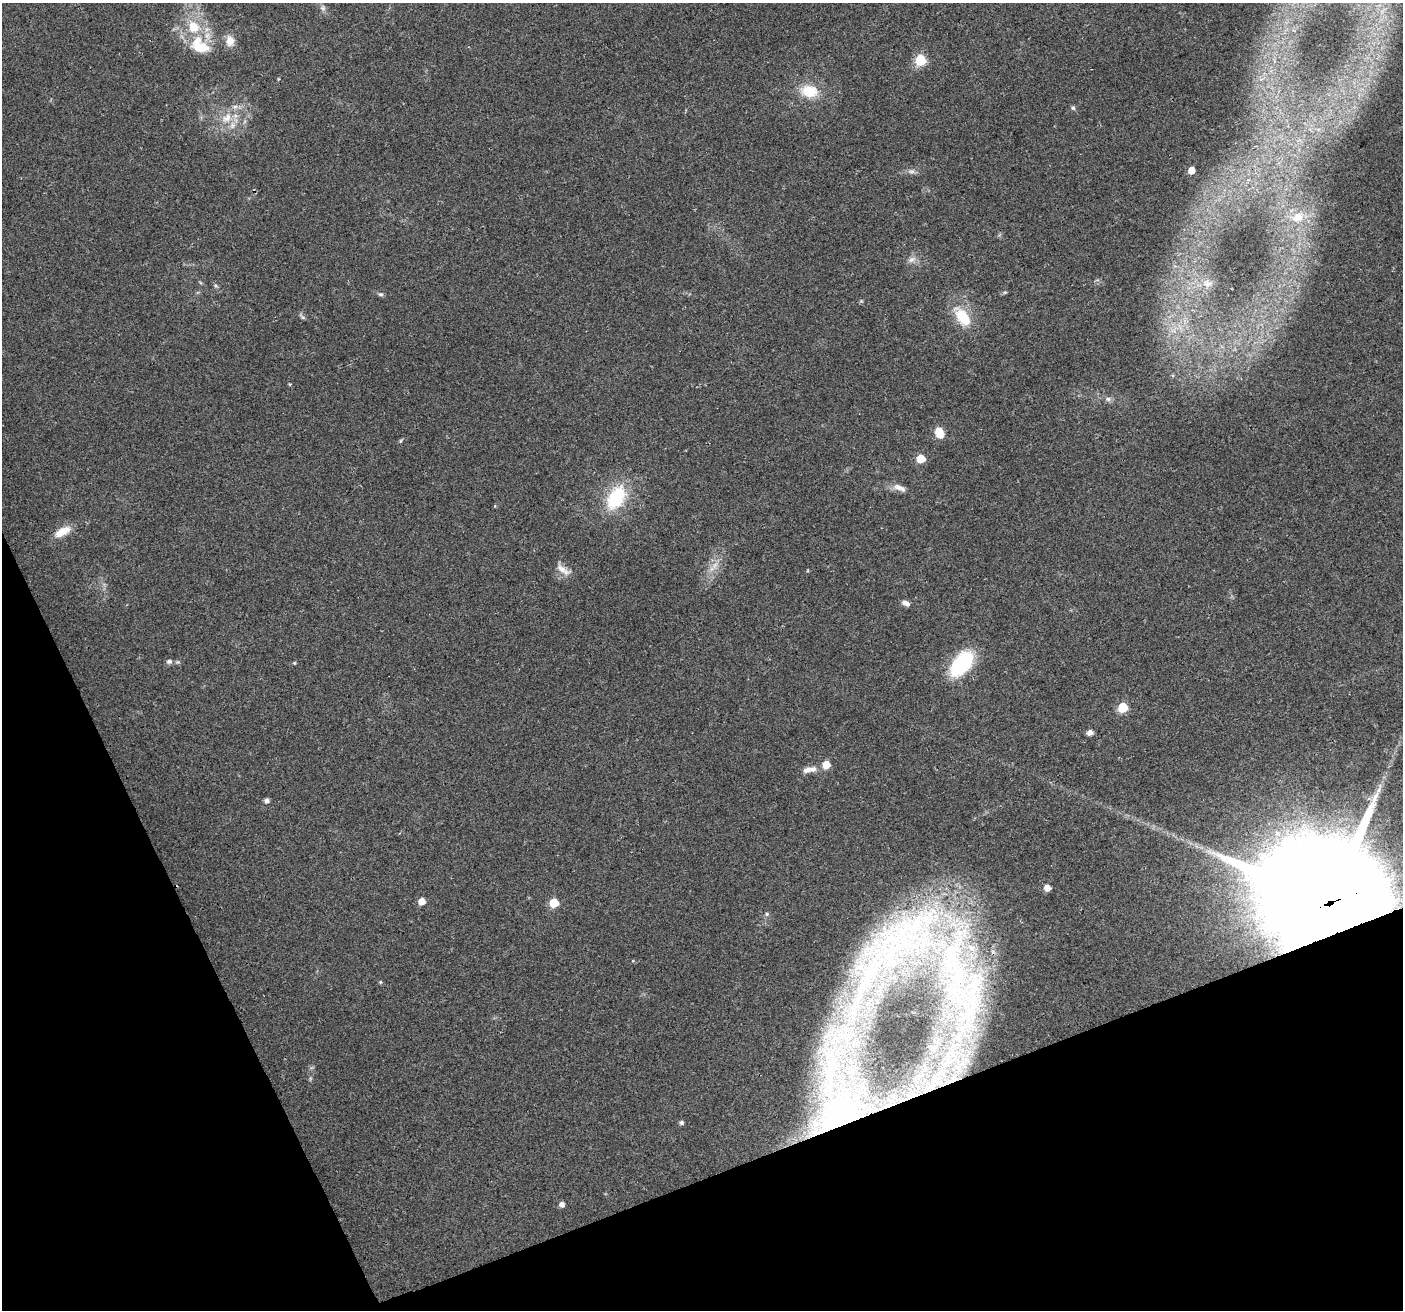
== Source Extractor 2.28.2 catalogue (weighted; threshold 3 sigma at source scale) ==
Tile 14 of 4 x 4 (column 2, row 4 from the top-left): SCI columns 1435-2835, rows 155-1462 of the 5668 x 5486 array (HDU 1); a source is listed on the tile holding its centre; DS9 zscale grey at full resolution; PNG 1405 x 1312 px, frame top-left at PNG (2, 3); no overlay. Shown black and unused: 19% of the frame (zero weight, under 2 of 3 exposures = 2% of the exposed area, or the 3 px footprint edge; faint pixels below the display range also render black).
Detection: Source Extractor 2.28.2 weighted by HDU 2 'WHT'; one run over the whole footprint, this tile lists its part. Background 0.0543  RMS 0.011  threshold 0.0493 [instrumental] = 3 sigma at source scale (4.5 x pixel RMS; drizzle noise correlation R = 1.50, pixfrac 1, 0.0396/0.0396 arcsec/px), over >= 5 px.
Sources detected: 58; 2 too faint to see at this stretch — not listed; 6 inside a brighter listed object's ellipse — not listed separately; the other 50 listed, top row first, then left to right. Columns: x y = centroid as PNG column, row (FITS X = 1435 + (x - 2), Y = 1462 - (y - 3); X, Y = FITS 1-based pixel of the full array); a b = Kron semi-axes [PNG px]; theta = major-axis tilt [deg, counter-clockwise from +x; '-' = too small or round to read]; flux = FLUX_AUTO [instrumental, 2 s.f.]
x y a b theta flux
323 8 9 7 -66 3.7
230 41 14 10 -81 11
199 46 28 19 -33 37
920 60 6 6 - 86
809 91 20 14 -10 31
1073 108 6 6 - 2.2
227 118 19 13 43 21
1191 170 5 5 - 17
911 171 11 7 8 4.3
1297 217 22 15 23 28
912 260 12 8 20 6
1207 283 15 10 -9 10
216 286 6 4 -43 1.7
380 294 7 5 -13 2.3
861 301 5 5 - 1.4
302 316 11 4 -47 2.2
962 317 31 16 -55 35
1173 331 8 5 -1 3.6
290 384 5 3 - 1
1108 399 9 6 -1 3.5
939 432 14 9 -71 15
401 440 7 4 59 1.4
920 459 5 5 - 32
900 488 20 8 -23 8.2
616 498 28 18 60 64
495 506 5 3 - 0.91
62 532 23 10 27 17
562 569 23 10 -34 10
906 603 9 5 -26 5.4
169 661 7 6 - 3.4
177 662 6 5 - 1.8
294 663 5 4 - 1
961 664 21 12 51 110
1123 708 6 5 - 49
1090 732 5 5 - 7.1
826 764 5 5 - 27
809 770 20 7 9 8.6
266 800 5 5 - 4.2
1277 833 11 9 -57 9.5
1047 888 5 5 - 10
422 901 5 5 - 14
554 903 6 5 - 39
1328 903 48 28 18 59000
767 914 6 5 - 2
899 943 182 70 35 460
380 982 5 4 - 1.5
973 994 133 32 82 220
830 1075 119 40 84 290
681 1123 6 5 - 2.4
562 1204 7 6 - 4.1
Overlapping masked pixels (flux is a lower limit): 1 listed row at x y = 1328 903